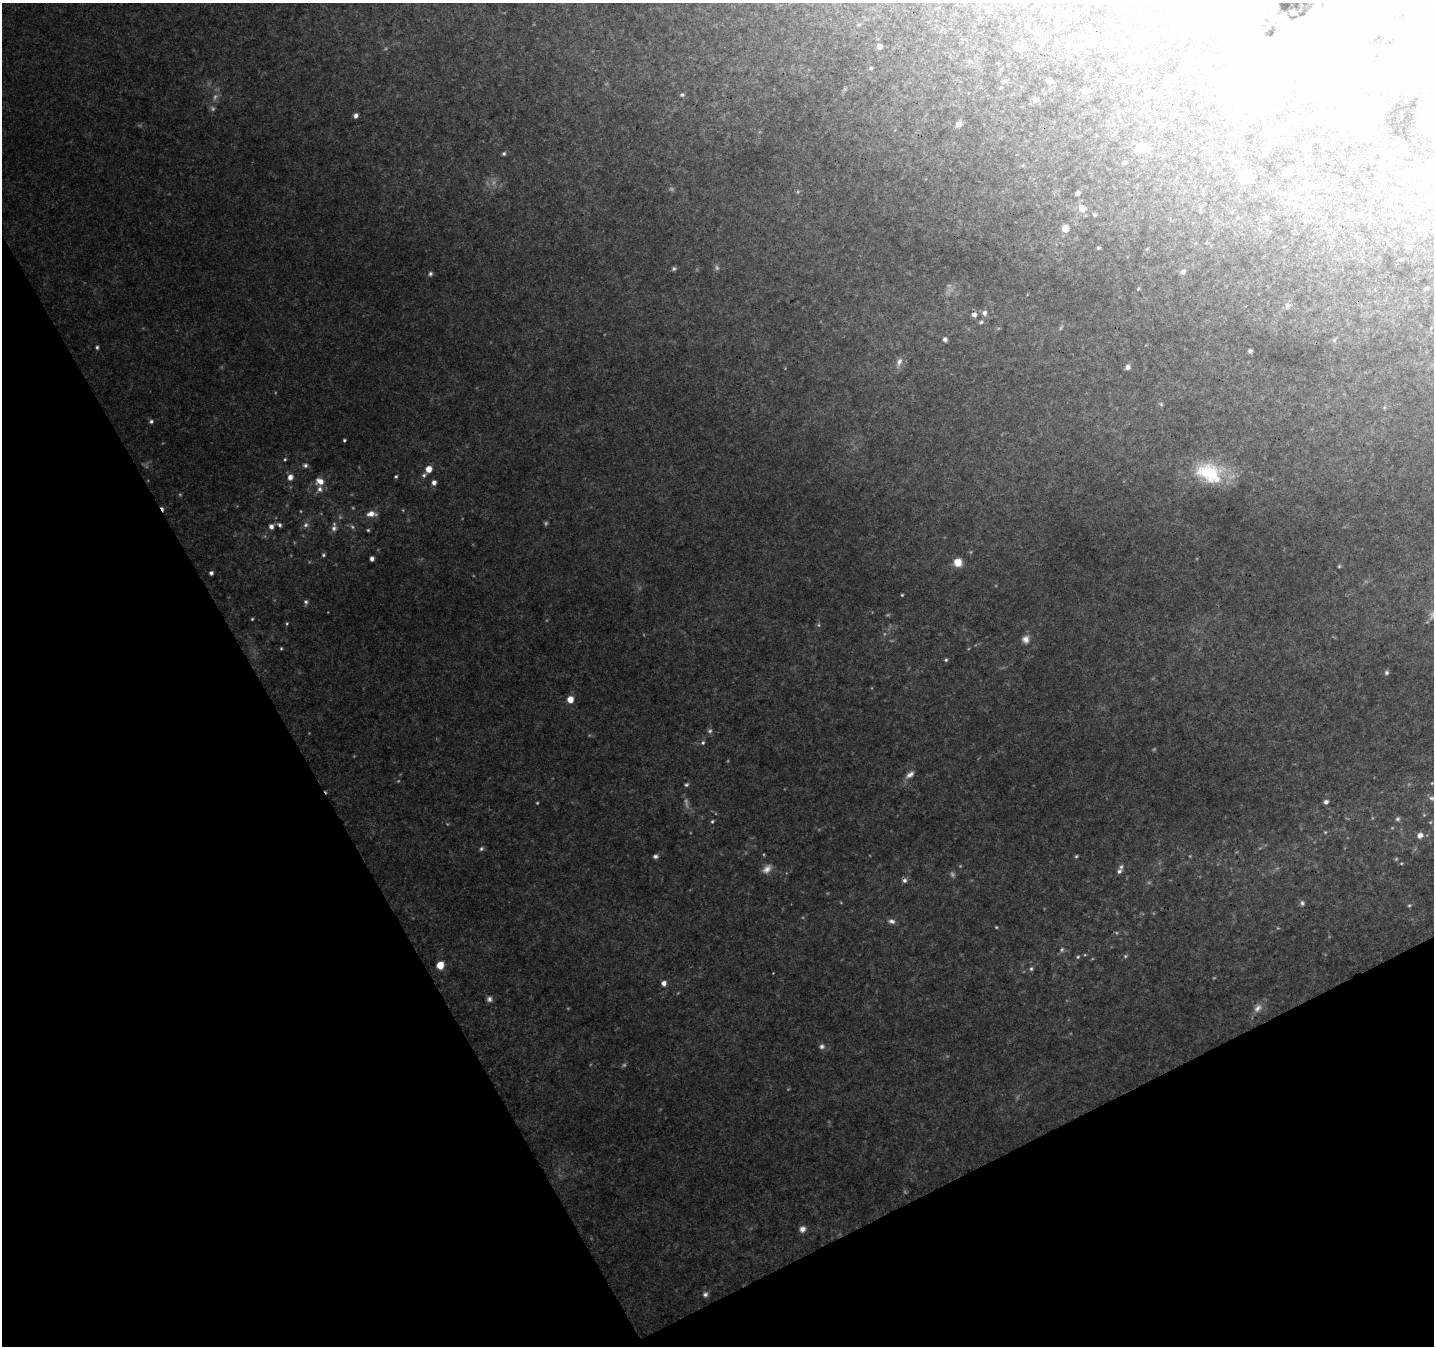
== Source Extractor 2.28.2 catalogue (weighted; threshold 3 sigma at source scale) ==
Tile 14 of 4 x 4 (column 2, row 4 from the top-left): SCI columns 1485-2916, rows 131-1474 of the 5834 x 5694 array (HDU 1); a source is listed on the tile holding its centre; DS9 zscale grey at full resolution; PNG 1436 x 1348 px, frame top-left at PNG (2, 3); no overlay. Shown black and unused: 27% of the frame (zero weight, under 3 of 4 exposures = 5% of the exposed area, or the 3 px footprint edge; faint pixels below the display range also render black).
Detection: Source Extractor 2.28.2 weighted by HDU 2 'WHT'; one run over the whole footprint, this tile lists its part. Background 0.0706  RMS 0.0053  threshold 0.024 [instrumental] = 3 sigma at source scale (4.5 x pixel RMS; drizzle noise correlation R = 1.50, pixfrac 1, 0.0396/0.0396 arcsec/px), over >= 5 px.
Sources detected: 153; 18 too faint to see at this stretch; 26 inside a brighter object's white glare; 2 cosmic-ray / hot-pixel residue — not listed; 1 inside a brighter listed object's ellipse — not listed separately; the other 106 listed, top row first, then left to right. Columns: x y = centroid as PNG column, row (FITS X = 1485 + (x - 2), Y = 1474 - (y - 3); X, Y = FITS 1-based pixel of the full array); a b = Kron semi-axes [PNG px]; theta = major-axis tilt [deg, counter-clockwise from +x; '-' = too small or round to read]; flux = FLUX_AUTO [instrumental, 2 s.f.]
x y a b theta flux
989 9 7 5 -41 1.1
1202 11 7 6 - 1.4
1429 12 13 5 25 2
1314 26 7 7 - 4.7
1044 40 5 5 - 1.3
1109 43 6 6 - 1.7
1068 45 6 6 - 1.3
879 46 6 5 - 2
1018 48 10 7 3 2.5
1385 52 4 3 - 1.3
1343 56 6 5 - 7.3
1142 57 9 8 - 2.6
1202 58 4 4 - 0.93
1186 60 6 5 - 10
871 68 4 4 - 0.62
1218 75 4 3 - 0.42
1200 78 5 3 - 0.45
1047 81 6 4 -69 0.8
1001 88 4 3 - 0.43
1085 91 6 6 - 1.8
1149 94 8 4 -9 0.8
682 95 6 5 - 0.98
1035 99 9 5 53 1.2
356 116 5 5 - 1.7
959 124 7 6 - 2.1
1306 147 6 5 - 3
1139 148 11 9 -69 3.7
504 153 5 4 - 0.83
1123 163 5 5 - 0.62
1287 172 5 5 - 3.9
1243 177 9 9 - 12
1078 193 4 3 - 1.6
1292 197 7 5 21 1.4
1082 208 9 8 - 4
1095 215 4 3 - 0.71
1266 218 7 6 - 1.1
1065 229 5 5 - 6.5
1098 248 4 4 - 0.6
674 269 6 5 - 0.85
1183 272 6 5 - 1.4
430 274 6 5 - 1
1427 288 6 3 70 0.53
1138 289 5 3 - 0.49
1287 306 7 6 - 1.4
984 313 7 6 - 1.7
974 314 6 5 - 2.1
981 322 6 4 44 0.79
945 339 5 5 - 1.5
1334 340 6 6 - 0.97
97 347 5 4 - 0.87
1250 351 6 4 12 0.94
899 362 12 7 68 2.6
1128 367 7 6 - 1.6
1161 404 5 5 - 0.7
151 421 5 4 - 0.98
344 440 3 3 - 0.59
285 459 4 4 - 0.52
305 465 6 5 - 1.2
429 469 5 5 - 5.2
1209 473 37 24 -26 28
424 475 6 6 - 1.1
396 476 4 4 - 0.67
290 477 6 5 - 3.2
320 481 9 7 -26 4.1
434 482 5 5 - 1.9
320 489 7 6 - 1.8
371 514 11 7 4 3.9
280 525 6 5 - 1.1
271 526 6 6 - 2
334 528 13 6 84 2.1
368 530 4 3 - 0.53
323 555 5 4 - 0.73
372 559 4 4 - 1.7
958 562 8 8 - 6.2
211 573 4 4 - 1.2
902 595 3 3 - 0.48
306 602 6 5 - 1.1
252 619 4 3 - 0.48
1026 639 10 9 - 3
281 648 4 4 - 0.52
946 660 5 4 - 0.67
1386 673 5 5 - 0.91
570 699 5 5 - 6.1
710 731 6 5 - 0.98
703 743 6 4 68 0.82
910 775 13 7 37 2.5
686 785 6 4 0 0.82
1326 802 5 5 - 1.5
1397 819 7 5 1 1
712 821 5 4 - 0.65
1420 835 7 6 - 2.7
655 856 5 5 - 1.2
1076 856 4 4 - 0.6
1119 871 6 5 - 1.3
1409 905 5 3 - 0.56
892 921 9 5 -16 1.7
1125 956 5 5 - 0.68
1078 957 5 4 - 0.67
440 965 5 5 - 10
1031 969 5 4 - 0.76
664 983 5 5 - 2.4
489 999 7 7 - 1.5
1258 1008 13 8 49 3.1
822 1046 7 7 - 1.6
802 1229 7 6 - 2.5
705 1294 7 6 - 1.4
Isophote crosses this tile's border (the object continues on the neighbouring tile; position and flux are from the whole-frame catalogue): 1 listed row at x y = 1429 12